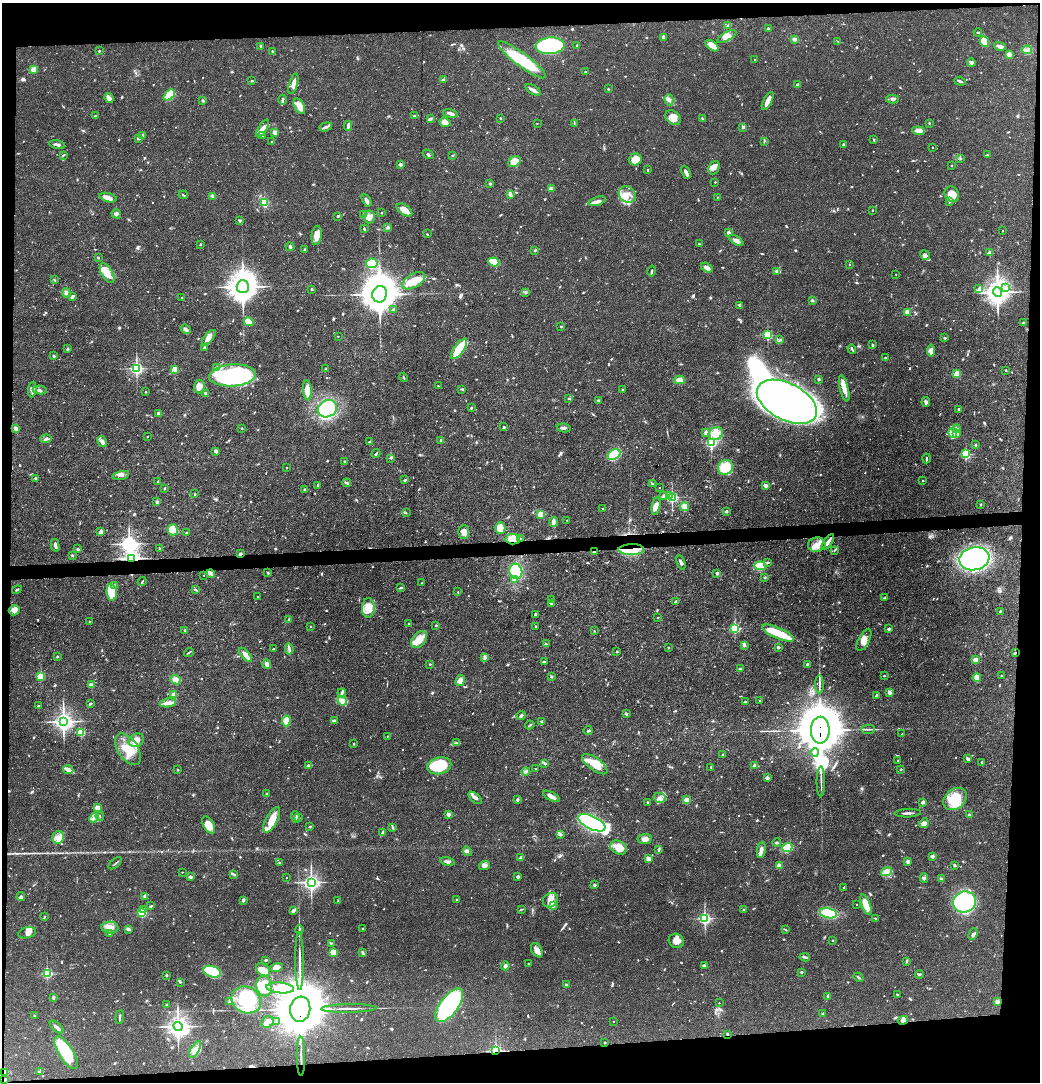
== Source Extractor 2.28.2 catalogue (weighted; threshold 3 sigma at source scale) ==
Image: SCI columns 72-4222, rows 1-4317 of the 4292 x 4317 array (HDU 1 of 3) = the unmasked area's bounding box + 8 px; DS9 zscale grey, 4 x 4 block average (1 PNG px = mean of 4 x 4 image px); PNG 1042 x 1084 px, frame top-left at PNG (2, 3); each listed source drawn as its Kron ellipse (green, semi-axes under 4 px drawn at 4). Shown black and unused: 9% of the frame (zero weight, under 3 of 5 exposures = <1% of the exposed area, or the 3 px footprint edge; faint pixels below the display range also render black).
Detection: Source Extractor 2.28.2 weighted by HDU 2 'WHT'. Background 0.0975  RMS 0.0046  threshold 0.0207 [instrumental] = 3 sigma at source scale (4.5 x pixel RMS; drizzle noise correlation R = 1.50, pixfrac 1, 0.05/0.05 arcsec/px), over >= 5 px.
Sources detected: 1124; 10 too faint to see at this stretch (4 x 4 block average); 7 inside a brighter object's white glare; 3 cosmic-ray / hot-pixel residue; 1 long thin detection or spike segment (spike, bleed or trail) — neither listed nor drawn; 9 coinciding with a brighter row at this scale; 66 inside a brighter listed object's ellipse — not listed separately; of the other 1028, all 500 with FLUX_AUTO >= 2.31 (the completeness limit of this list) listed and drawn (528 fainter detections not listed), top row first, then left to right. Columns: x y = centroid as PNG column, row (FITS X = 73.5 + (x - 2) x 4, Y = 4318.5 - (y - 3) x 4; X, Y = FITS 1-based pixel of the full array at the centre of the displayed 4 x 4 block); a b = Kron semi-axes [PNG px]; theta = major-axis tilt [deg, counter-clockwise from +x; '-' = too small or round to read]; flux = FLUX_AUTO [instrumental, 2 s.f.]
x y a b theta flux
728 25 3 2 - 3.8
768 28 2 2 - 9.7
978 32 4 2 - 3.3
727 36 10 4 28 16
664 37 2 2 - 10
794 39 3 3 - 9
984 41 5 4 - 62
838 42 2 2 - 2.5
261 46 3 2 - 5.1
550 46 14 8 3 390
577 46 2 2 - 9.8
712 46 7 4 -38 37
1000 46 6 2 -17 14
1027 50 5 4 - 8.7
99 51 2 2 - 3.6
272 51 2 2 - 2.3
1009 54 2 2 - 71
755 59 2 2 - 3
522 60 29 6 -37 130
971 63 4 3 - 7.2
33 69 2 2 - 91
585 72 2 2 - 9.9
443 80 2 2 - 20
252 81 3 2 - 2.9
960 81 6 2 -18 5.2
293 84 10 3 73 18
798 85 2 2 - 24
608 89 2 2 - 2.4
533 90 8 3 -32 12
169 95 6 4 43 86
109 98 5 3 - 16
892 99 6 3 -1 7.2
202 100 2 2 - 17
282 100 5 3 - 5.2
669 100 6 3 -75 8.7
768 101 10 3 63 21
299 106 8 5 -64 27
450 113 7 2 -13 12
95 116 2 2 - 11
415 116 2 2 - 2.4
500 118 2 2 - 2.6
673 118 9 6 -37 22
430 119 3 2 - 9.4
702 119 3 2 - 2.8
445 122 6 4 -19 23
537 123 2 2 - 3.4
574 123 3 2 - 2.5
929 123 2 2 - 5
348 126 5 3 - 6.5
326 127 6 3 16 6.9
743 127 3 2 - 4.4
263 129 10 4 59 16
919 131 6 3 -5 20
275 132 2 2 - 60
143 136 3 2 - 13
263 136 4 3 - 6.1
138 139 3 2 - 3.6
874 140 3 2 - 2.4
764 141 3 2 - 2.9
271 142 2 2 - 2.7
843 144 3 2 - 3.8
57 145 8 2 -12 9.6
932 147 2 2 - 3.2
428 154 6 2 -32 4.1
63 155 3 2 - 2.7
452 155 3 2 - 2.5
987 155 3 2 - 2.6
635 159 6 6 - 39
960 159 2 2 - 3.8
515 162 7 5 35 44
400 164 2 2 - 22
952 166 2 2 - 4.5
714 168 7 5 67 12
647 170 2 2 - 2.4
686 172 7 2 -67 11
715 182 2 2 - 3.1
490 184 2 2 - 9.9
551 189 4 3 - 12
510 194 3 2 - 21
627 194 9 7 -34 28
952 194 8 7 - 42
183 195 4 2 - 2.7
213 196 3 2 - 17
717 197 2 2 - 2.4
108 198 9 4 -15 19
367 200 7 3 -60 11
597 201 9 3 17 12
949 201 3 2 - 3.6
264 202 3 2 - 87
404 210 9 5 -34 28
873 210 2 2 - 3.8
381 213 2 2 - 4.5
116 214 5 3 - 5.6
364 215 3 3 - 4.1
338 216 2 2 - 12
369 217 6 5 - 15
239 220 2 2 - 12
388 227 3 3 - 3.8
364 229 3 2 - 4.5
1002 231 2 2 - 3
728 232 2 2 - 24
427 234 2 2 - 2.4
317 235 9 5 83 27
736 241 8 4 -33 12
200 244 2 2 - 9
699 244 2 2 - 5.9
290 247 4 3 - 4.5
304 250 3 2 - 2.7
535 250 3 2 - 3.3
990 253 2 2 - 45
925 255 5 3 - 9.5
98 257 3 2 - 3.5
494 262 5 4 - 67
372 263 6 5 - 56
849 264 2 2 - 3.3
707 268 6 3 -30 15
651 271 5 2 - 3.6
777 271 4 2 - 4.1
107 273 11 5 -60 45
896 274 2 2 - 2.6
55 280 3 2 - 2.5
414 281 13 7 30 45
243 287 6 6 - 4300
1006 287 3 3 - 5.2
312 289 2 2 - 4.1
979 289 3 3 - 5.4
525 292 4 2 - 3.6
998 292 5 4 - 2900
66 293 4 3 - 6
380 294 8 7 - 7600
73 296 4 2 - 6.2
182 297 2 2 - 3.7
812 300 3 2 - 5.4
740 305 4 3 - 4.9
393 309 3 2 - 3.1
907 312 2 2 - 72
249 322 5 3 - 28
1023 323 2 2 - 3
561 327 2 2 - 6.7
186 329 5 3 - 7.3
768 335 2 2 - 270
338 336 2 2 - 2.8
209 338 9 4 50 17
945 338 2 2 - 9.5
780 340 4 2 - 3.5
872 345 4 2 - 3.1
204 348 3 2 - 4.9
68 349 3 2 - 2.7
459 349 12 5 55 96
852 349 5 2 - 4
931 351 6 3 84 11
54 356 2 2 - 14
885 358 2 2 - 11
217 367 4 3 - 4.8
137 368 2 2 - 730
175 369 2 2 - 95
326 369 2 2 - 2.4
1006 370 2 2 - 4.2
957 374 2 2 - 130
232 375 23 11 4 280
403 377 5 2 - 3.1
819 379 2 2 - 19
679 380 5 4 - 19
438 386 3 2 - 2.3
199 387 7 5 87 25
844 388 13 3 -76 31
462 389 4 2 - 3.7
623 389 2 2 - 6.3
32 390 8 3 84 10
40 390 7 3 -8 6.7
307 390 10 3 -85 46
146 392 2 2 - 4.2
206 393 4 2 - 8.7
569 398 3 2 - 3.4
598 400 2 2 - 8
787 402 32 18 -27 1600
926 402 5 3 - 6.6
471 408 3 2 - 2.9
327 409 10 8 26 230
959 409 2 2 - 14
159 413 2 2 - 29
504 427 2 2 - 11
242 428 2 2 - 6.9
564 428 7 3 -10 8.3
957 428 4 2 - 4.9
16 429 4 3 - 13
706 432 4 2 - 6.9
953 433 5 4 - 13
716 434 7 6 - 34
956 434 3 3 - 6.3
147 437 2 2 - 3.9
46 439 6 3 3 7
441 440 2 2 - 9.1
102 442 6 3 -59 14
370 442 3 2 - 6.5
711 443 2 2 - 450
976 445 3 2 - 4.2
216 451 4 3 - 7.1
376 453 4 2 - 3.5
966 454 2 2 - 270
614 455 7 4 32 180
391 458 2 2 - 2.5
926 458 5 2 - 4
344 461 2 2 - 9
286 467 2 2 - 3.4
725 468 8 7 - 100
121 475 8 3 12 10
35 478 2 2 - 13
405 480 3 2 - 4.3
158 481 3 2 - 3.3
923 481 2 2 - 4.1
346 483 4 3 - 4.9
652 484 4 2 - 3.3
318 485 3 2 - 3.6
765 485 2 2 - 50
164 488 3 2 - 2.5
659 488 2 2 - 3.8
305 489 2 2 - 4.9
195 494 2 2 - 2.7
664 496 2 2 - 24
669 496 3 2 - 19
672 497 2 2 - 490
157 502 4 3 - 4
981 504 2 2 - 2.8
656 506 9 4 79 17
684 507 4 3 - 34
602 508 2 2 - 3.7
726 511 2 2 - 8
406 513 2 2 - 2.4
541 514 3 3 - 37
567 520 2 2 - 2.3
553 522 5 2 - 15
500 528 5 5 - 43
173 530 5 5 - 53
101 532 3 2 - 13
464 532 7 5 86 18
187 533 3 2 - 2.7
513 539 7 5 -4 44
521 539 2 2 - 5.9
828 542 9 2 54 15
55 545 6 2 -75 10
817 545 9 7 11 26
159 548 2 2 - 5.9
78 549 2 2 - 18
631 550 13 5 1 42
835 550 3 2 - 2.4
595 551 3 3 - 4.5
241 553 3 3 - 3.7
72 555 2 2 - 9.5
132 558 3 2 - 1400
974 559 15 11 11 750
767 562 3 2 - 3
681 563 7 3 -72 8.4
760 566 6 4 -2 60
516 571 7 6 - 110
268 573 2 2 - 10
717 573 4 2 - 5.3
211 574 4 3 - 7
204 575 2 2 - 3.2
765 577 3 2 - 2.8
514 580 3 2 - 4.1
142 582 4 2 - 2.8
422 583 2 2 - 2.7
115 585 3 3 - 5
401 588 3 2 - 3.1
17 590 5 2 - 3.6
196 590 3 2 - 3.9
112 592 8 5 -81 92
458 592 2 2 - 2.7
257 597 2 2 - 2.4
885 598 3 2 - 3.2
551 599 2 2 - 2.4
676 601 4 2 - 3.5
552 603 2 2 - 24
368 608 10 6 89 45
14 610 5 5 - 15
1000 611 4 2 - 2.7
535 614 3 3 - 4.7
658 617 2 2 - 4
289 619 3 2 - 2.5
89 621 2 2 - 3.5
408 624 2 2 - 7.4
436 625 2 2 - 8.1
311 626 2 2 - 3.8
536 626 2 2 - 4
735 628 2 2 - 360
889 629 2 2 - 18
185 630 2 2 - 4.4
594 631 2 2 - 2.4
778 633 17 5 -23 74
419 640 10 6 52 38
864 640 12 5 61 21
546 644 3 2 - 2.4
744 645 3 2 - 8.3
668 647 2 2 - 7
778 647 2 2 - 15
273 649 2 2 - 6
289 649 6 2 -83 5.5
189 652 5 2 - 3.6
617 652 2 2 - 3.7
1015 653 3 2 - 2.6
246 655 9 3 -49 19
57 657 2 2 - 2.7
484 658 3 2 - 4.1
976 660 2 2 - 70
544 662 3 2 - 3.9
267 664 5 4 - 11
430 664 2 2 - 2.3
807 664 3 2 - 3.2
740 669 2 2 - 20
40 676 2 2 - 180
551 676 3 2 - 2.7
884 676 2 2 - 2.4
1002 676 3 2 - 3.2
977 678 4 3 - 42
175 680 5 4 - 17
460 680 6 4 62 17
819 684 9 2 -89 6.5
91 685 3 3 - 11
890 692 2 2 - 40
342 693 4 3 - 5.3
174 694 2 2 - 62
876 695 4 2 - 3.7
760 700 2 2 - 3.5
342 701 5 4 - 19
745 702 3 2 - 2.8
168 703 8 4 9 17
90 704 3 2 - 4.4
38 706 2 2 - 6.4
626 714 3 2 - 6.1
521 716 4 3 - 5.4
63 721 4 3 - 1700
286 721 5 3 - 29
334 721 3 2 - 11
542 721 2 2 - 3.8
530 725 5 2 - 3
868 729 7 2 1 5.2
820 730 13 9 89 15000
588 731 4 2 - 3.5
81 732 2 2 - 190
902 734 2 2 - 2.9
387 736 2 2 - 2.5
136 740 8 6 28 22
456 743 3 3 - 5
354 744 3 2 - 2.5
128 749 18 10 -57 69
815 752 4 3 - 6.8
723 755 2 2 - 9.7
968 759 4 2 - 7.4
898 760 2 2 - 2.9
982 762 2 2 - 6.3
545 763 2 2 - 4.5
595 764 15 6 -36 79
308 765 4 3 - 5.2
439 766 12 8 14 140
755 766 2 2 - 40
711 767 2 2 - 8.7
535 768 2 2 - 3.3
68 770 5 4 - 13
177 770 3 2 - 2.4
901 770 3 2 - 2.4
526 772 4 3 - 8
767 778 2 2 - 32
821 781 15 2 90 9.5
267 794 2 2 - 12
551 796 9 3 -28 16
475 798 8 3 -40 8.9
660 798 6 5 - 12
955 799 13 10 41 100
518 800 3 3 - 4.5
687 800 2 2 - 92
647 802 2 2 - 3.4
923 802 3 2 - 6.9
97 807 2 2 - 75
908 813 13 2 2 9.6
448 814 2 2 - 35
969 815 2 2 - 9.5
100 816 4 2 - 2.8
295 817 6 3 -74 7.2
299 817 4 2 - 2.3
94 818 5 3 - 10
272 820 14 6 62 47
592 823 15 6 -26 710
924 823 5 4 - 12
209 825 9 5 -60 36
309 827 3 2 - 3
392 827 2 2 - 2.4
382 833 4 2 - 5.3
560 834 2 2 - 22
58 837 6 5 - 18
645 839 7 5 8 14
777 843 4 2 - 3.4
618 848 9 6 -31 31
787 848 5 3 - 100
659 849 4 2 - 5.9
761 850 8 3 82 13
467 851 5 3 - 4.9
933 856 2 2 - 28
521 858 3 2 - 14
648 859 4 3 - 17
448 861 7 3 -11 9.7
279 862 3 2 - 2.8
908 862 2 2 - 35
115 863 8 2 40 3.9
484 865 5 4 - 11
954 865 3 2 - 3.7
779 866 2 2 - 70
182 872 2 2 - 3.5
886 872 6 4 16 18
233 874 4 2 - 3.2
518 876 2 2 - 25
191 877 2 2 - 24
286 878 2 2 - 3.6
924 878 4 4 - 7
941 879 2 2 - 7.5
311 882 3 3 - 1300
595 885 2 2 - 16
844 888 2 2 - 2.7
145 896 3 2 - 3.7
21 897 4 3 - 5.4
243 900 3 3 - 5.6
457 900 2 2 - 11
550 900 8 6 39 29
338 901 3 2 - 2.6
964 902 12 10 20 540
857 904 2 2 - 3.1
866 905 11 4 -69 42
151 906 4 2 - 2.7
554 906 4 3 - 4.6
144 909 2 2 - 3
521 909 4 2 - 2.8
293 910 3 2 - 13
744 910 2 2 - 8.1
142 913 2 2 - 220
828 913 9 5 -13 100
44 917 3 2 - 2.7
705 918 2 2 - 720
875 918 2 2 - 4.2
110 928 8 6 -5 23
363 928 3 2 - 2.4
128 929 4 3 - 6.9
299 930 4 2 - 3.9
786 930 4 2 - 2.5
27 933 9 5 13 14
109 933 3 2 - 2.7
973 934 6 3 69 7
832 940 2 2 - 4
676 941 8 7 - 19
331 943 3 2 - 3.1
537 950 8 5 -60 15
333 952 2 2 - 150
363 953 4 2 - 6.1
805 957 5 2 - 5.4
266 960 3 2 - 5.6
299 961 29 2 -89 20
907 961 4 2 - 3.2
528 964 2 2 - 2.6
704 965 3 2 - 5.9
505 966 4 3 - 7
276 967 7 4 14 18
263 970 8 5 -44 24
212 972 9 5 -19 140
801 972 3 2 - 3.2
47 973 2 2 - 340
919 974 4 2 - 3.1
166 975 3 2 - 3.1
859 977 5 2 - 4.1
180 982 3 2 - 3
566 985 2 2 - 17
264 986 10 8 -82 71
280 988 14 5 -6 34
897 994 3 2 - 2.5
828 996 3 2 - 2.5
53 997 4 2 - 3.8
246 1000 15 13 -30 170
229 1002 3 2 - 3
997 1002 3 3 - 5.9
719 1003 2 2 - 3.2
167 1005 2 2 - 9.9
449 1005 20 9 53 560
349 1008 28 2 1 17
300 1009 12 10 83 23000
822 1013 2 2 - 3.1
34 1015 2 2 - 2.6
120 1017 7 2 84 4.8
903 1020 5 4 - 11
277 1021 2 2 - 9
614 1021 2 2 - 3.6
267 1022 6 5 - 17
178 1026 5 4 - 2000
57 1027 8 2 -41 11
727 1034 2 2 - 4.1
605 1043 2 2 - 7
195 1050 9 4 61 21
496 1051 2 2 - 600
66 1053 19 7 -58 170
301 1056 20 2 -89 13
5 1072 3 2 - 29
39 1072 3 2 - 2.7
4 1080 2 2 - 4.4
Overlapping masked pixels (flux is a lower limit): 15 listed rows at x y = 513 539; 631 550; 595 551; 241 553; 132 558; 211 574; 1015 653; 820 730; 300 1009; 903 1020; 727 1034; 496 1051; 301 1056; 5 1072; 4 1080
Diffuse or blended objects may show on this block-average render without a row.